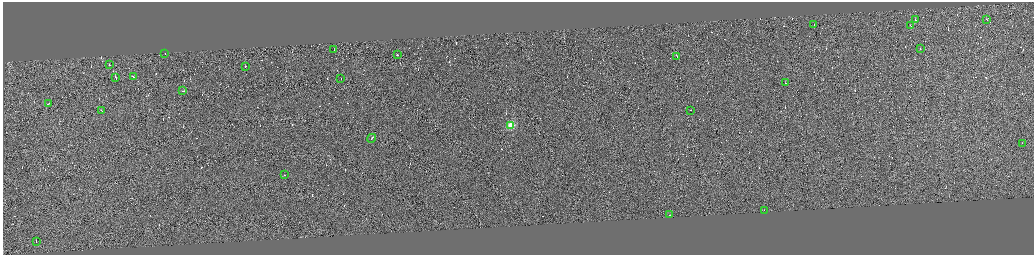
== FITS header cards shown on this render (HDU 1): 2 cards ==
NAXIS1  =                 4125
NAXIS2  =                 1010

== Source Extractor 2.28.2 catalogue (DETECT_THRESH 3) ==
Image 4125 x 1010 px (HDU 1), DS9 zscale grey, zoomed out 1/4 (1 PNG px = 4 x 4 image px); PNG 1036 x 257 px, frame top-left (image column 4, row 1008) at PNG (3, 2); each listed source drawn as its Kron ellipse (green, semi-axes under 4 px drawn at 4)
Background 0.0859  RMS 3.8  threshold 11.5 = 3 sigma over >= 5 px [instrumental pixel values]
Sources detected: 469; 443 cannot appear on this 1/4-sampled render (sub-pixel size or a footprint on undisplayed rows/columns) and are neither listed nor drawn; the other 26 listed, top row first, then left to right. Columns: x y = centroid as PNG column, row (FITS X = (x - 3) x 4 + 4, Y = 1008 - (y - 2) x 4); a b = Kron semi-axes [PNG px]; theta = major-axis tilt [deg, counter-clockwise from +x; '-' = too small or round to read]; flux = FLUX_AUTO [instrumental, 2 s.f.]
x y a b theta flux
915 19 2 1 - 56000
986 19 2 1 - 16000
814 24 2 1 - 11000
910 25 3 1 - 23000
920 48 2 1 - 8600
334 49 2 1 - 15000
164 53 2 1 - 8700
397 54 2 1 - 31000
676 56 4 1 - 27000
109 64 2 1 - 16000
245 66 2 1 - 48000
133 76 4 1 - 36000
115 77 3 1 - 49000
341 78 2 1 - 9000
785 82 2 1 - 12000
182 90 3 1 - 41000
48 103 3 1 - 37000
101 110 2 1 - 16000
690 110 2 1 - 16000
511 125 2 2 - 130000
371 138 4 1 - 40000
1022 143 2 1 - 7900
284 174 2 1 - 16000
764 210 2 1 - 14000
670 214 2 1 - 8100
36 241 2 1 - 13000
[443 sub-pixel or undisplayed-footprint detections neither listed nor drawn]